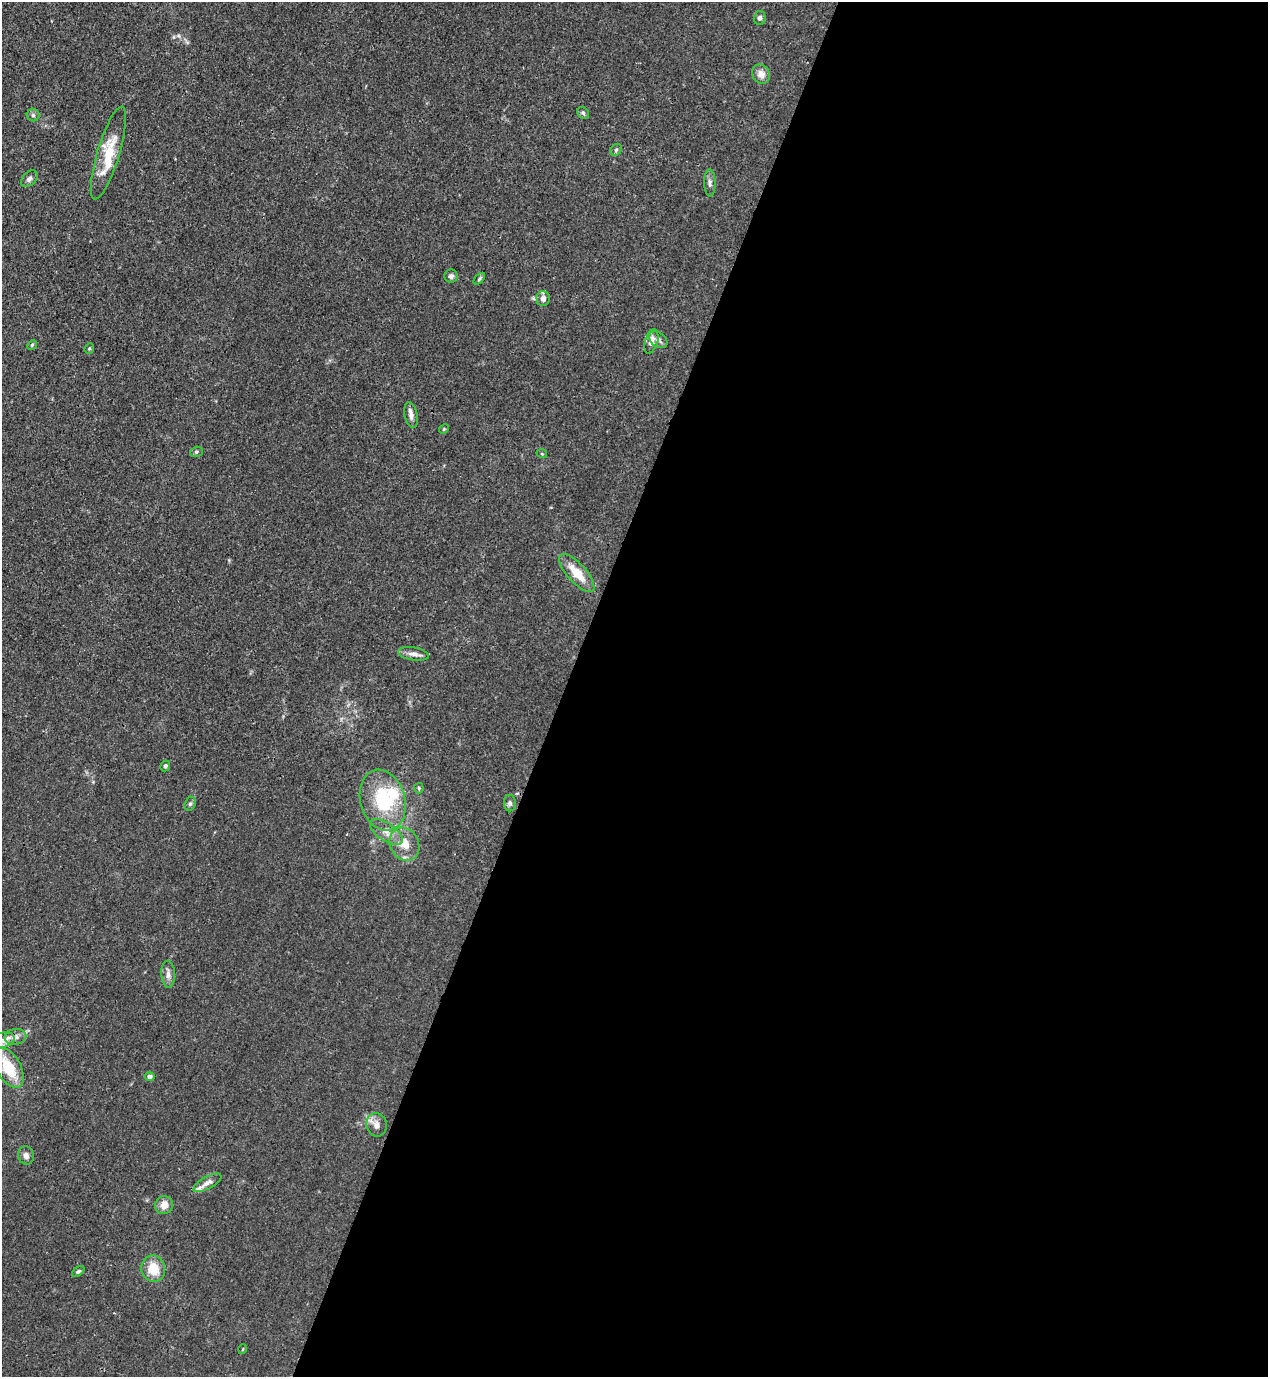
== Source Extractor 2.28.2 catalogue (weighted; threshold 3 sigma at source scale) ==
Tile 12 of 4 x 4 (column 4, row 3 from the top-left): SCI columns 4151-5416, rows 1416-2790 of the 5638 x 5578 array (HDU 1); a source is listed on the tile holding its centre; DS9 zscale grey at full resolution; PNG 1270 x 1379 px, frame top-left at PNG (2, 2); each listed source drawn as its Kron ellipse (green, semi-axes under 4 px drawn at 4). Shown black and unused: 56% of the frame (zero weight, under 3 of 4 exposures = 7% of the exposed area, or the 3 px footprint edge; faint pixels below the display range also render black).
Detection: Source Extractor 2.28.2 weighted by HDU 2 'WHT'; one run over the whole footprint, this tile lists its part. Background 0.0148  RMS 0.0025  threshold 0.0113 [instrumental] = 3 sigma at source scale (4.5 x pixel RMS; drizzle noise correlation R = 1.50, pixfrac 1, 0.05/0.05 arcsec/px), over >= 5 px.
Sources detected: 43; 3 inside a brighter listed object's ellipse — not listed separately; the other 40 listed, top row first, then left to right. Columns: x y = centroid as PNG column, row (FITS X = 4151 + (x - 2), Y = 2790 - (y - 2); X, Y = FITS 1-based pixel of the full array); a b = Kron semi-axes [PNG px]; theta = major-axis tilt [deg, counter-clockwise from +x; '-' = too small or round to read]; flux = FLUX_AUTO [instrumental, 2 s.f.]
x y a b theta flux
760 18 7 6 - 0.63
761 74 10 8 -60 1.8
583 113 6 5 - 0.43
33 115 6 6 - 0.57
616 150 6 5 - 0.41
108 153 48 11 73 8.4
29 179 10 6 46 0.86
710 183 13 5 -89 0.96
451 276 6 6 - 0.71
479 279 7 3 46 0.36
543 299 7 6 - 1.3
658 340 10 7 -37 0.96
651 341 12 6 73 1.7
32 345 5 4 - 0.28
89 348 5 4 - 0.33
411 415 13 6 -78 1.3
444 429 5 4 - 0.27
196 452 6 5 - 0.43
542 454 5 3 - 0.23
577 573 24 9 -48 5
413 654 16 6 -9 1.3
165 766 5 4 - 0.5
419 788 5 5 - 0.31
383 800 31 22 -74 16
510 803 8 6 -88 0.67
190 804 7 5 71 0.49
386 832 19 8 -34 2.4
404 844 17 14 -61 4.3
168 974 13 7 -86 1.3
15 1037 11 8 7 1.4
2 1040 13 7 12 1.9
9 1068 22 12 -60 8.5
150 1077 4 4 - 1.3
377 1125 12 10 -78 1.7
26 1155 9 7 -76 1.1
207 1183 15 6 29 1.2
164 1205 9 9 - 2
153 1269 13 12 - 4.7
78 1271 7 4 37 0.48
243 1349 5 3 - 0.19
Isophote crosses this tile's border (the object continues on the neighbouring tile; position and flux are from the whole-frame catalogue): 2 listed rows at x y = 2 1040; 9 1068